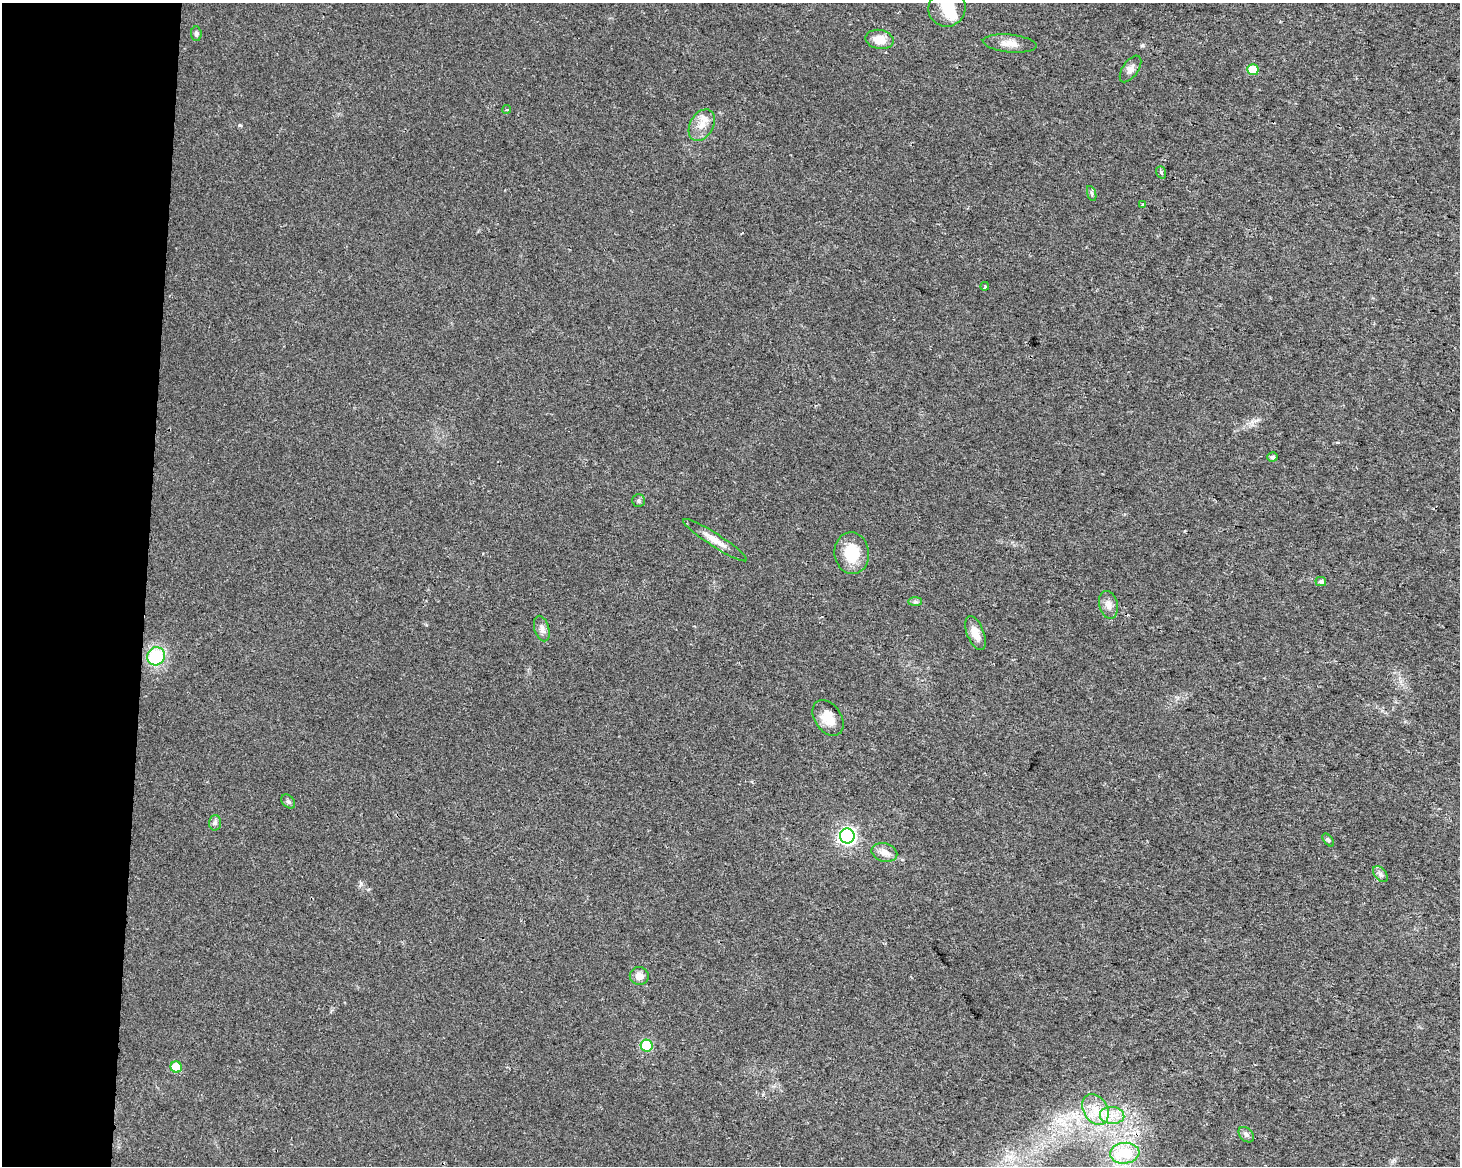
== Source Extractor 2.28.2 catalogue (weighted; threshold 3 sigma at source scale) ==
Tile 4 of 3 x 4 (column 1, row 2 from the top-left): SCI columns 286-1743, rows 2327-3490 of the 4889 x 4662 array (HDU 1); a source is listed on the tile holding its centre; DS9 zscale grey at full resolution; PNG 1462 x 1168 px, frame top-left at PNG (2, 3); each listed source drawn as its Kron ellipse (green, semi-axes under 4 px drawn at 4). Shown black and unused: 10% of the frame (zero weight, under 2 of 3 exposures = <1% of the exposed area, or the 3 px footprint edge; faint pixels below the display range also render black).
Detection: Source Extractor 2.28.2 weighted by HDU 2 'WHT'; one run over the whole footprint, this tile lists its part. Background 0.0254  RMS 0.0053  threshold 0.0239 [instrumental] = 3 sigma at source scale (4.5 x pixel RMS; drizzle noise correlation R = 1.50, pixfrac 1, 0.0396/0.0396 arcsec/px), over >= 5 px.
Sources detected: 38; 1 inside a brighter object's white glare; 1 cosmic-ray / hot-pixel residue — neither listed nor drawn; the other 36 listed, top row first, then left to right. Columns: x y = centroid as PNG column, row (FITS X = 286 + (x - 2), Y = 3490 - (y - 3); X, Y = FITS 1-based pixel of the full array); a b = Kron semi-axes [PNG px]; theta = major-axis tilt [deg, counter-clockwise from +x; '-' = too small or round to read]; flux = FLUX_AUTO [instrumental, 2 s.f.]
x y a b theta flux
947 8 19 18 - 13
196 34 7 5 -84 1.4
880 39 14 9 -12 7.6
1010 44 27 9 -5 5.6
1130 69 15 7 55 3.1
1253 70 6 5 - 13
507 109 4 4 - 1
702 125 17 11 61 6.4
1161 172 6 4 -71 1.2
1092 193 8 3 -71 0.88
1143 204 3 3 - 0.7
985 286 4 3 - 0.98
1272 457 5 5 - 1.5
638 500 6 6 - 1.2
715 540 38 6 -33 6.2
852 553 21 17 -81 16
1321 581 5 4 - 1.8
915 602 7 4 0 1
1108 605 14 9 -76 3.6
542 629 13 7 -74 2.5
975 633 18 8 -68 5.6
156 656 9 8 - 33
828 718 19 13 -56 8.5
288 802 8 5 -48 1.2
215 823 7 6 - 1.4
847 836 7 7 - 140
1328 840 7 4 -53 0.83
884 853 13 9 -15 4.4
1380 874 9 5 -49 1.5
639 976 9 9 - 3.9
647 1046 6 6 - 31
176 1067 6 5 - 14
1095 1109 16 12 -60 9
1112 1115 12 8 -6 5.7
1246 1135 9 6 -47 1.5
1125 1153 15 10 5 17
Isophote crosses this tile's border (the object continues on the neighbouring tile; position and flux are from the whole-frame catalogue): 1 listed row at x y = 947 8
Unlisted compact peaks at least as high as the median listed source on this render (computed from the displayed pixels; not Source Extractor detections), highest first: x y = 1142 45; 240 125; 361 884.